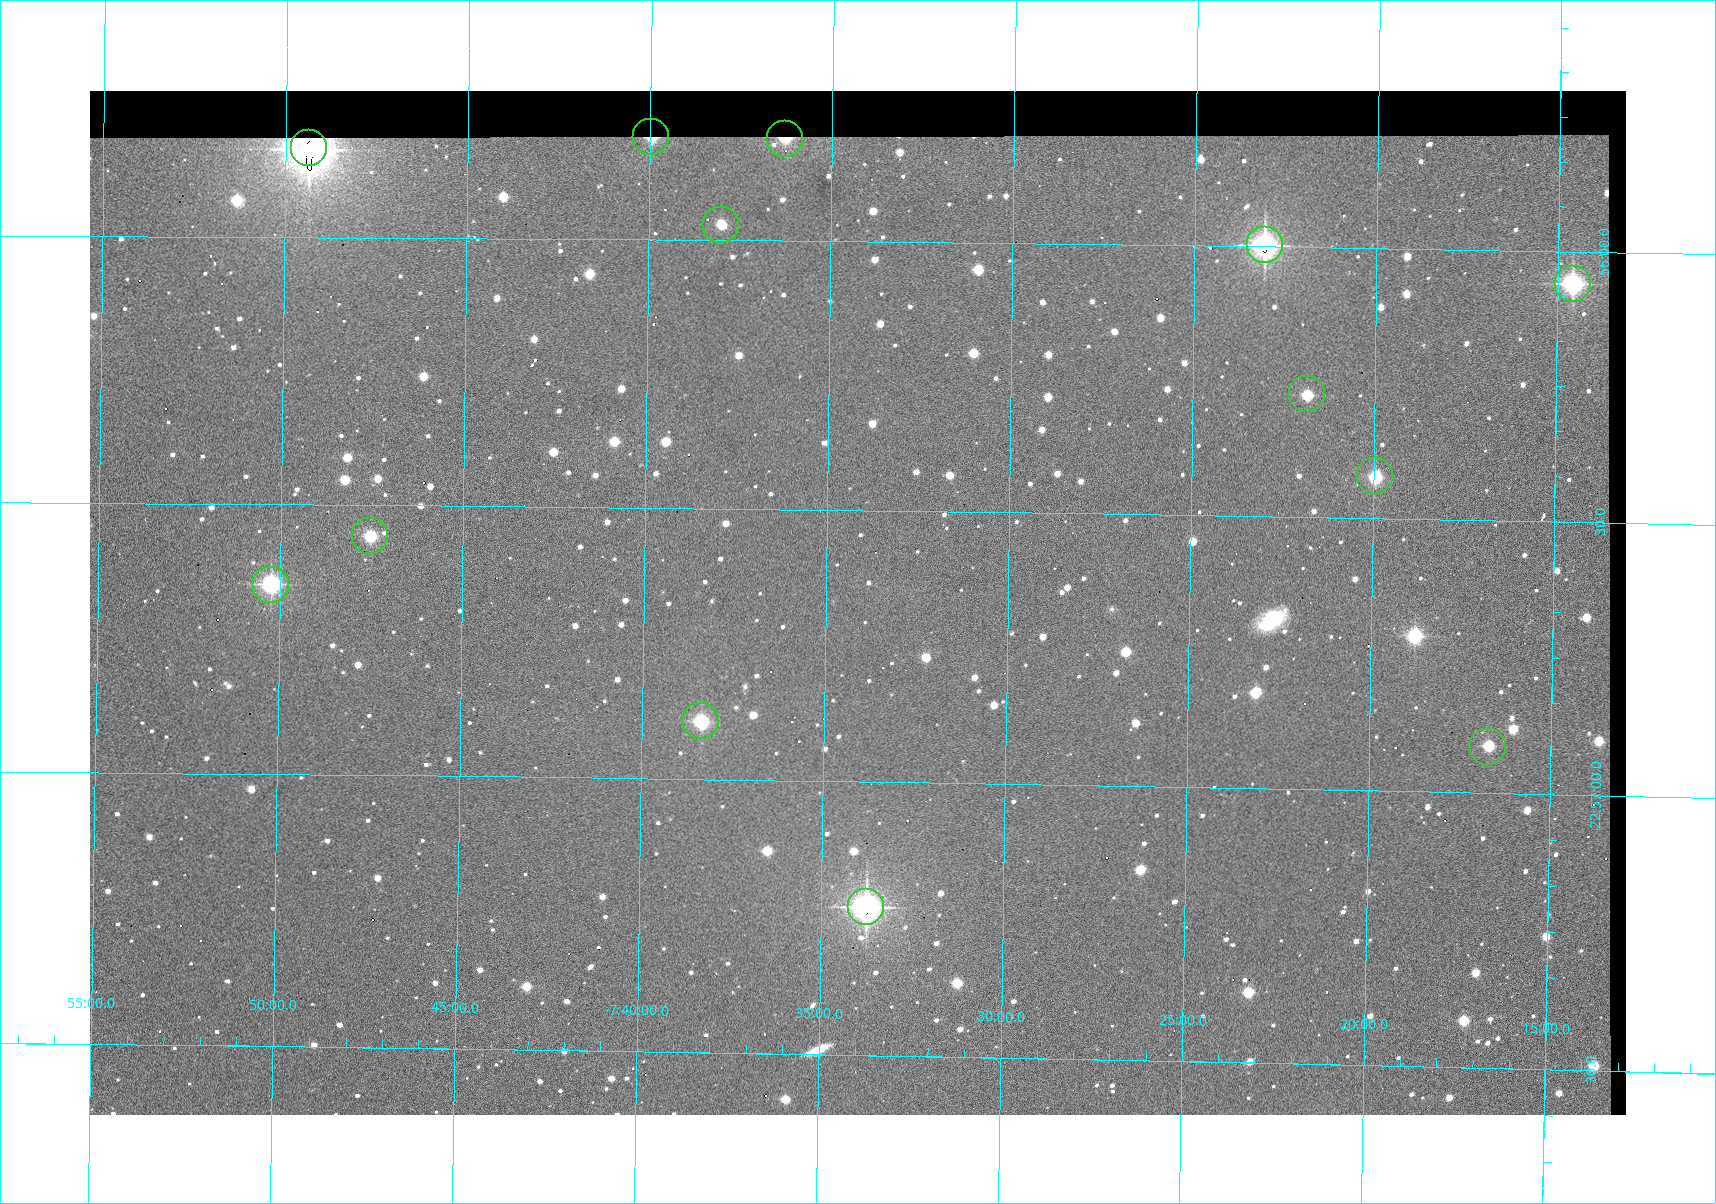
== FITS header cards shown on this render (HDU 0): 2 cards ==
NAXIS1  =                 1536 /fastest changing axis
NAXIS2  =                 1024 /next to fastest changing axis

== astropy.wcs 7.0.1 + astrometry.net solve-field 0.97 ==
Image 1536 x 1024 px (HDU 0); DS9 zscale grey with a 90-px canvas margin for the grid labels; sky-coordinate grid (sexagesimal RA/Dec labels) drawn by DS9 from the SOLVED WCS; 13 Tycho-2 reference stars matched to detected sources circled (green)
Header WCS: none
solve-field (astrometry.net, Tycho-2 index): SOLVED blind (the file carries no WCS)
Solved WCS: RA---TAN-SIP/DEC--TAN-SIP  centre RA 22:56:40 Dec -07:34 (344.17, -7.57 deg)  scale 1.65 arcsec/px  FOV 42.2' x 28.1'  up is -91 deg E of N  parity flipped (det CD > 0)
(file carries no celestial WCS; the grid is the blind solution)
Tycho-2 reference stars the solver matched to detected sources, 13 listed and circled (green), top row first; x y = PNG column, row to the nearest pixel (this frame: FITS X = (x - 90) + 1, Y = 1024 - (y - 91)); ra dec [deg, ICRS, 3 dp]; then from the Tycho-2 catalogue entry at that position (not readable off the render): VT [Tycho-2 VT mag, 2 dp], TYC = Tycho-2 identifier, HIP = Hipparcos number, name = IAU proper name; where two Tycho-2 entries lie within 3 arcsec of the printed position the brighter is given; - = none
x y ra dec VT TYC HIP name
651 137 343.952 -7.666 11.47 5813-94-1 - -
785 139 343.952 -7.605 11.45 5813-60-1 - -
309 148 343.958 -7.823 8.08 5813-175-1 113231 -
721 225 343.993 -7.634 12.58 5813-64-1 - -
1265 245 343.999 -7.385 9.60 5241-730-1 - -
1573 284 344.015 -7.243 10.16 5241-846-1 - -
1307 394 344.068 -7.364 12.32 5241-801-1 - -
1375 476 344.106 -7.332 11.78 5241-786-1 - -
370 536 344.140 -7.792 11.90 5813-158-1 - -
271 585 344.162 -7.837 10.55 5813-181-1 - -
701 721 344.223 -7.639 11.18 5813-80-1 - -
1488 747 344.229 -7.279 12.18 5241-862-1 - -
866 907 344.307 -7.563 9.30 5813-35-1 - -